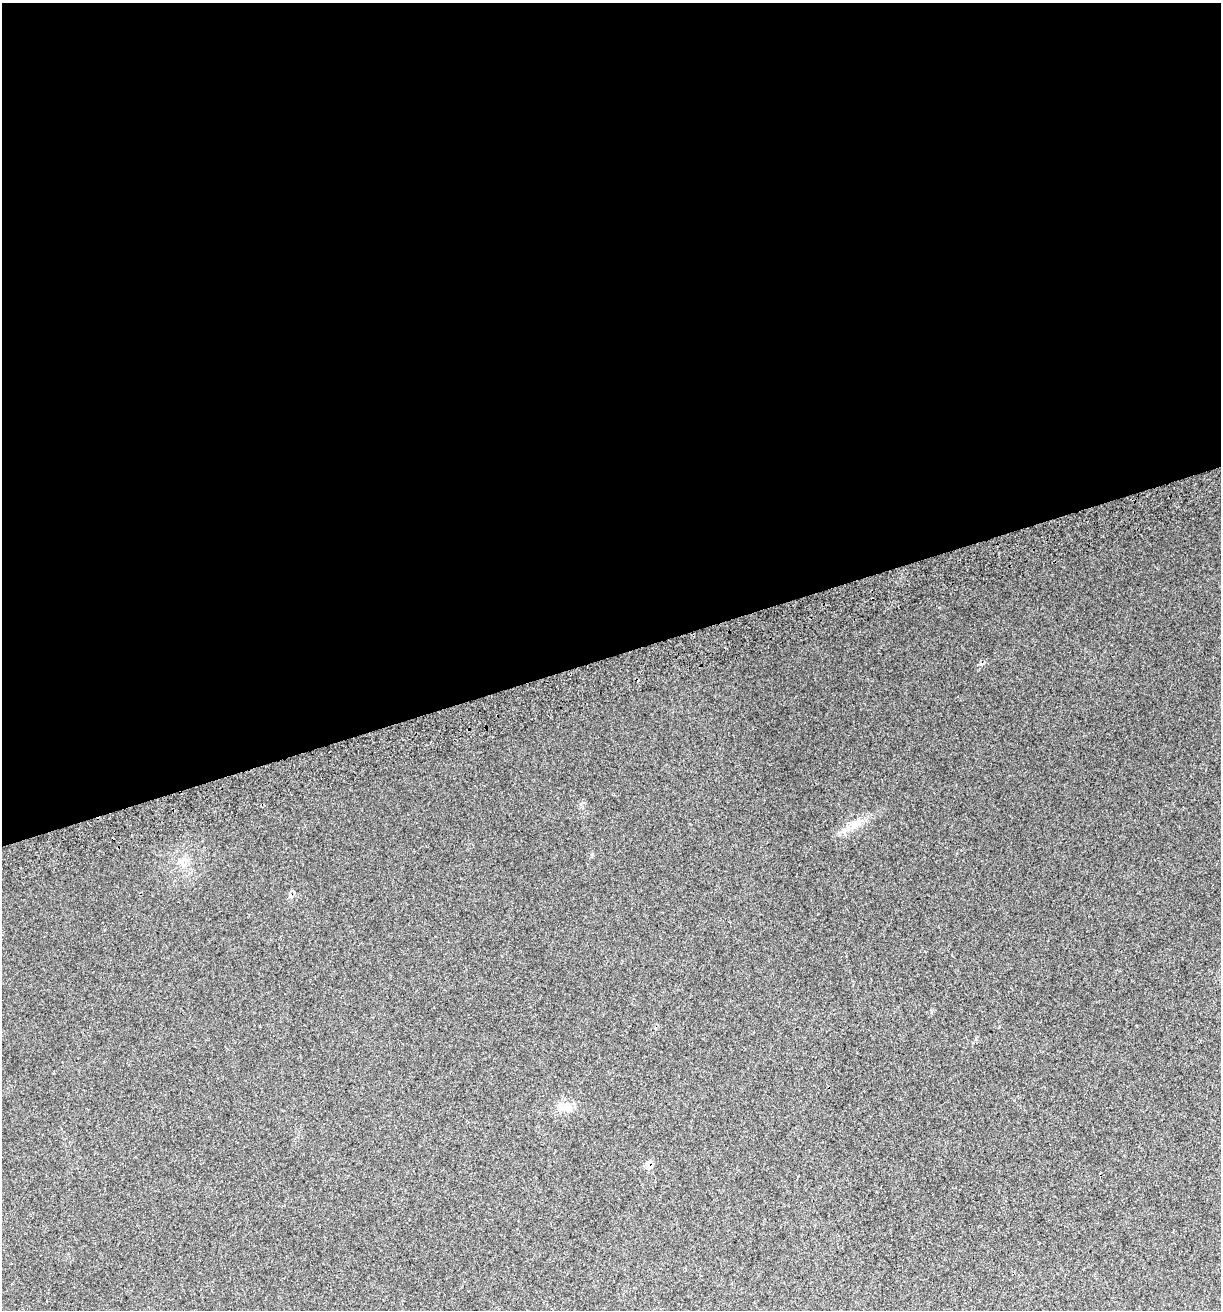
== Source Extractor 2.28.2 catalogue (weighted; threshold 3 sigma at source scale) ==
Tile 2 of 4 x 4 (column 2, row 1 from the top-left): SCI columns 1337-2555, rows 3965-5272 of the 5060 x 5314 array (HDU 1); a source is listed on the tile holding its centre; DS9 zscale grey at full resolution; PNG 1223 x 1312 px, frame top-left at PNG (2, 3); no overlay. Shown black and unused: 50% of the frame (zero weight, under 2 of 3 exposures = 2% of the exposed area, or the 3 px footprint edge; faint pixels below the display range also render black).
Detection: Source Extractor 2.28.2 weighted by HDU 2 'WHT'; one run over the whole footprint, this tile lists its part. Background 0.0296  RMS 0.011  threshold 0.0489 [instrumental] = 3 sigma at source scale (4.5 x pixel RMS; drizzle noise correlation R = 1.50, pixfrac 1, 0.0396/0.0396 arcsec/px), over >= 5 px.
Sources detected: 5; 2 cosmic-ray / hot-pixel residue — not listed; the other 3 listed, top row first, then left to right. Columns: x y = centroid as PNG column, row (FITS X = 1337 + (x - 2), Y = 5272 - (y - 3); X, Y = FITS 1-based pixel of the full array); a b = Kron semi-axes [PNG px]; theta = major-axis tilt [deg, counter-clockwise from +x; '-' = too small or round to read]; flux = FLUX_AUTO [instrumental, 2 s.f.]
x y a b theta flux
855 824 20 7 44 11
567 1105 14 10 -29 10
648 1166 10 6 -31 4.2
Overlapping masked pixels (flux is a lower limit): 1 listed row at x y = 648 1166